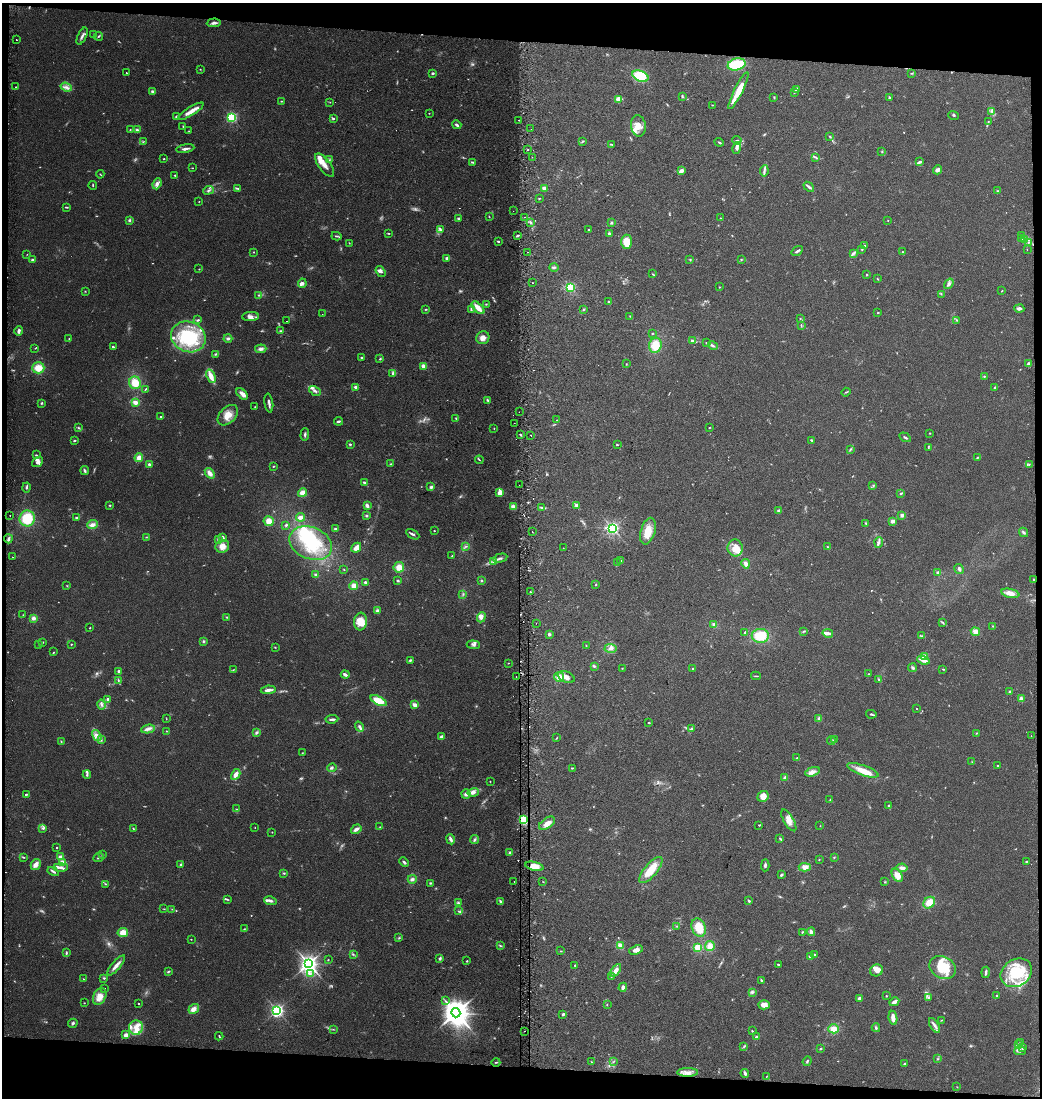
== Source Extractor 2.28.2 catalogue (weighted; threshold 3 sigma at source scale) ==
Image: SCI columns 262-4419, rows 11-4392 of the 4700 x 4392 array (HDU 1 of 3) = the unmasked area's bounding box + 8 px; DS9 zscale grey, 4 x 4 block average (1 PNG px = mean of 4 x 4 image px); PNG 1044 x 1100 px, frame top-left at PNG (2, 3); each listed source drawn as its Kron ellipse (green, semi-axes under 4 px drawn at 4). Shown black and unused: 8% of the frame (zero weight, under 2 of 3 exposures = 2% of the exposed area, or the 3 px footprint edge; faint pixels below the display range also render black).
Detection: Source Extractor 2.28.2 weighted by HDU 2 'WHT'. Background 0.0544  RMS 0.0081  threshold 0.0365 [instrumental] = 3 sigma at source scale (4.5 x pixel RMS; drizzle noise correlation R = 1.50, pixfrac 1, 0.0396/0.0396 arcsec/px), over >= 5 px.
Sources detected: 676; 24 too faint to see at this stretch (4 x 4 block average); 2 inside a brighter object's white glare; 13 cosmic-ray / hot-pixel residue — neither listed nor drawn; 14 coinciding with a brighter row at this scale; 53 inside a brighter listed object's ellipse — not listed separately; of the other 570, all 500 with FLUX_AUTO >= 1.91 (the completeness limit of this list) listed and drawn (70 fainter detections not listed), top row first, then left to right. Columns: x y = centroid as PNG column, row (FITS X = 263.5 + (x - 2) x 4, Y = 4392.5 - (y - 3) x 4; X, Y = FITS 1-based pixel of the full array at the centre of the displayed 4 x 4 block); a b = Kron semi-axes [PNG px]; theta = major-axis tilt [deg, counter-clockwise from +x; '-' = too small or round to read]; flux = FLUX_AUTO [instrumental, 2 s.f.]
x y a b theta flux
214 23 7 2 4 15
93 34 2 2 - 2.2
82 36 9 2 65 14
98 36 4 2 - 5.6
16 40 2 2 - 3.1
737 64 9 6 14 170
200 69 2 2 - 2.2
126 73 2 2 - 32
433 73 2 2 - 8
912 73 3 2 - 4
640 76 8 5 -24 230
16 87 2 2 - 2.3
66 87 6 3 -19 17
796 89 3 2 - 5.2
738 91 20 4 63 91
152 92 3 3 - 10
794 92 2 2 - 2.1
682 96 4 2 - 5.7
774 97 3 2 - 3.1
890 98 4 3 - 9
618 99 2 2 - 81
281 101 3 2 - 3.3
330 102 2 2 - 2
712 105 2 2 - 2.8
191 111 15 3 32 41
991 111 3 2 - 6.6
429 113 2 2 - 2.2
954 115 5 2 - 5.4
176 116 3 2 - 5.5
232 118 2 2 - 670
333 119 3 2 - 5.4
518 120 2 2 - 6.6
988 122 3 2 - 3.4
457 125 5 2 - 12
183 126 3 2 - 2.9
638 126 10 7 -82 49
531 129 2 2 - 5.5
130 130 2 2 - 2.7
137 130 3 3 - 9.5
189 131 2 2 - 2.5
830 137 3 2 - 3.2
737 140 4 2 - 4.3
583 141 2 2 - 3
143 142 3 2 - 2.5
719 142 5 2 - 5.8
611 144 4 2 - 4.7
737 148 6 4 80 14
185 149 9 2 11 15
528 150 2 2 - 2.9
882 152 2 2 - 2.8
532 157 2 2 - 1.9
815 157 3 2 - 4.4
164 159 2 2 - 3.5
329 160 2 2 - 3.2
472 162 4 2 - 5.1
920 162 4 2 - 11
325 165 14 6 -53 39
192 168 2 2 - 2.5
937 170 5 3 - 20
681 171 4 3 - 20
764 171 5 2 - 12
100 174 4 2 - 3
175 175 3 2 - 4.8
157 184 6 4 69 20
93 185 4 2 - 3.8
809 187 6 2 -41 13
238 188 3 2 - 4.8
544 189 2 2 - 55
208 190 5 2 - 9.9
998 191 3 2 - 5.2
539 198 2 2 - 3.1
199 201 2 2 - 2
67 207 3 2 - 3.3
513 211 2 2 - 2.3
489 217 3 2 - 2.4
525 217 2 2 - 2.8
459 218 2 2 - 10
721 218 2 2 - 2.4
129 220 3 3 - 7.8
888 220 2 2 - 2.5
530 222 3 2 - 6.6
611 223 3 3 - 7
588 229 2 2 - 7.3
440 230 4 2 - 9
388 233 3 2 - 3.8
609 234 3 3 - 12
518 235 3 2 - 7.9
1021 235 2 2 - 3.2
336 236 5 2 - 6.5
1022 239 3 2 - 4.1
1025 239 3 3 - 11
498 241 2 2 - 7
627 242 7 5 -87 100
1029 242 2 2 - 3.3
349 243 2 2 - 2.2
864 246 2 2 - 4.9
1027 249 2 2 - 2.9
862 250 2 2 - 2.4
797 251 6 2 33 12
254 252 2 2 - 4.6
528 252 2 2 - 4.4
903 252 4 2 - 3.5
27 254 2 2 - 2.1
853 254 4 2 - 8.5
447 258 2 2 - 16
741 259 3 2 - 3.2
33 260 3 2 - 10
690 260 2 2 - 3.3
554 267 5 2 - 8.3
199 269 2 2 - 1.9
381 272 6 3 -56 15
653 274 3 2 - 3.3
867 275 2 2 - 4.3
878 279 3 2 - 3.4
302 283 5 4 - 12
532 283 2 2 - 9.2
949 284 6 3 54 13
570 287 2 2 - 550
719 287 2 2 - 2.3
85 291 2 2 - 2.5
1002 291 2 2 - 3
941 294 2 2 - 2.3
258 295 2 2 - 1.9
609 301 3 2 - 4.5
486 304 2 2 - 3.5
478 308 8 4 -46 48
1019 308 5 3 - 14
426 309 3 2 - 3.5
583 309 3 2 - 4.7
471 310 4 2 - 6.2
878 313 2 2 - 3.6
322 314 2 2 - 2
251 316 8 4 2 22
630 316 2 2 - 2.5
800 318 2 2 - 2.9
198 320 3 2 - 5.4
957 320 3 2 - 4
287 321 2 2 - 3
801 325 3 2 - 4.2
19 331 5 3 - 17
281 331 4 3 - 6.2
652 333 2 2 - 3.5
188 337 18 15 -22 370
69 338 2 2 - 2.8
228 338 4 3 - 9.8
483 338 7 6 - 31
692 341 2 2 - 27
706 343 3 2 - 3.9
655 345 7 6 - 82
713 346 5 2 - 8.8
113 347 2 2 - 7
35 348 2 2 - 3
261 349 6 3 5 18
215 354 3 2 - 5.3
362 357 3 2 - 6.7
380 359 3 2 - 4.4
1028 363 3 2 - 7.6
626 364 3 2 - 2.5
424 366 2 2 - 100
38 368 6 5 - 68
392 373 2 2 - 5.3
211 376 7 3 -68 52
984 376 2 2 - 4.5
135 383 6 6 - 71
355 387 3 2 - 8.8
995 388 3 2 - 11
145 389 2 2 - 3.9
315 391 6 3 -32 14
846 392 5 2 - 4.4
242 394 7 4 -43 24
487 400 3 2 - 5.7
135 402 4 3 - 25
41 403 3 2 - 5.4
269 403 9 2 -82 17
255 407 2 2 - 3
519 412 2 2 - 2.4
228 415 12 8 46 59
161 417 2 2 - 12
456 418 3 2 - 3.5
557 420 2 2 - 3.1
338 421 4 2 - 8.4
514 423 2 2 - 4.7
710 427 3 2 - 2.6
79 428 3 2 - 5
494 428 2 2 - 2.7
930 433 2 2 - 6.2
305 435 6 2 86 10
520 435 3 2 - 4.1
531 435 2 2 - 3.4
905 437 6 2 -32 6.8
812 440 3 2 - 6.1
74 441 3 2 - 5.3
350 444 3 2 - 6.4
617 445 3 2 - 3.2
928 447 2 2 - 2.9
850 449 3 2 - 4.9
36 455 3 2 - 4.5
978 457 3 2 - 3.7
139 458 4 3 - 32
479 460 4 2 - 4.2
38 462 6 4 37 20
149 464 3 2 - 9.2
391 464 2 2 - 3.5
1029 464 2 2 - 3
273 466 2 2 - 3.6
85 471 4 3 - 9.9
210 473 6 4 -52 28
364 483 3 3 - 8.9
519 485 2 2 - 3.7
873 485 2 2 - 3.1
27 487 5 2 - 7.5
431 487 3 3 - 9.9
302 493 5 4 - 31
500 493 3 3 - 54
901 493 4 2 - 4.7
110 505 2 2 - 3.9
576 505 4 3 - 9.8
367 506 3 2 - 17
513 507 4 3 - 20
542 508 2 2 - 2.1
778 511 2 2 - 15
902 515 2 2 - 69
10 516 2 2 - 3.4
366 516 3 3 - 6.1
300 517 4 3 - 20
76 518 4 2 - 7.2
27 519 8 7 - 150
269 521 5 5 - 40
893 521 3 2 - 24
866 523 3 2 - 4.5
92 525 5 4 - 22
286 525 3 2 - 7.1
612 528 2 2 - 1200
336 529 3 2 - 10
434 531 2 2 - 2.8
648 531 14 7 73 88
532 532 2 2 - 2.5
1024 532 5 2 - 8.9
413 534 7 2 -30 11
146 537 2 2 - 3.2
223 537 4 3 - 8.9
8 539 4 2 - 12
218 539 3 2 - 5.3
311 543 22 16 -23 220
879 543 5 4 - 12
222 546 7 6 - 46
466 546 2 2 - 3.1
827 547 2 2 - 2.8
356 548 5 3 - 45
563 548 2 2 - 3.2
735 548 8 7 - 50
452 556 2 2 - 2.9
13 557 2 2 - 7.9
500 558 7 2 14 12
621 560 3 2 - 4.1
494 562 3 2 - 4.2
617 562 2 2 - 2
746 564 5 3 - 24
399 567 5 5 - 43
959 569 5 3 - 8.6
344 570 2 2 - 2.5
937 573 3 2 - 4.3
316 575 4 3 - 13
1033 579 2 2 - 3.5
398 581 2 2 - 7.4
482 581 3 2 - 5.1
365 582 2 2 - 7.9
596 585 2 2 - 2.7
67 586 2 2 - 2.8
354 586 4 4 - 27
530 592 2 2 - 3.4
1010 593 9 4 -13 40
463 594 2 2 - 2.5
378 611 3 3 - 14
23 615 2 2 - 2.3
227 617 2 2 - 3.4
481 617 5 4 - 20
33 618 4 3 - 17
360 622 9 6 86 73
536 623 2 2 - 2.3
943 623 3 2 - 4.3
714 625 4 3 - 15
993 626 3 2 - 3.4
90 628 2 2 - 3.3
804 631 3 2 - 3.9
745 632 3 2 - 4.2
975 632 5 4 - 31
828 633 5 2 - 20
549 634 2 2 - 27
760 636 8 7 - 110
922 636 3 2 - 4.3
203 641 3 2 - 6
43 642 3 2 - 2.8
39 644 2 2 - 4.9
71 644 2 2 - 4.2
473 645 7 3 -6 12
586 646 2 2 - 2.3
275 647 2 2 - 2.8
611 648 6 2 -3 11
54 652 2 2 - 2.5
924 657 4 3 - 40
410 660 3 2 - 7.3
923 660 6 3 -21 36
508 663 2 2 - 2.3
594 666 3 3 - 6.2
622 668 2 2 - 2.3
912 668 4 3 - 8.8
693 669 2 2 - 21
942 669 3 2 - 3.1
233 670 3 2 - 3.1
119 672 4 2 - 16
345 674 4 2 - 17
868 674 2 2 - 2.6
516 676 2 2 - 4.2
756 676 5 2 - 4.6
559 677 5 5 - 33
566 677 9 5 -24 29
879 679 2 2 - 3.7
118 680 3 2 - 4.2
268 690 7 2 7 26
1010 692 3 2 - 9.9
108 699 3 2 - 11
1021 699 4 3 - 19
378 701 9 4 -27 100
101 704 5 3 - 12
415 705 4 3 - 22
916 709 2 2 - 2
871 714 5 2 - 7.2
819 718 3 3 - 8
166 719 3 2 - 2
332 719 6 2 7 14
649 722 3 2 - 3.2
360 727 5 3 - 13
148 729 7 3 9 19
691 729 4 3 - 10
166 731 2 2 - 2.3
256 732 3 3 - 8.7
976 733 3 2 - 3.4
97 735 6 4 -56 27
1031 736 2 2 - 2.9
441 737 3 3 - 11
556 738 2 2 - 2.1
101 740 3 2 - 4.6
835 740 2 2 - 2.2
61 741 3 2 - 3.2
831 741 4 2 - 4.5
302 753 2 2 - 2.2
797 758 3 2 - 6.3
972 762 2 2 - 2.1
998 766 2 2 - 3.6
332 768 5 3 - 9.5
572 768 3 2 - 3.6
863 770 16 5 -20 64
812 772 7 4 19 24
236 774 6 3 61 28
87 775 4 3 - 8.5
785 778 3 3 - 14
490 781 2 2 - 2
473 792 6 4 15 22
26 794 3 2 - 5.8
466 794 5 4 - 17
763 796 6 5 - 35
830 800 2 2 - 2.8
889 806 3 2 - 5.8
236 809 2 2 - 2.7
523 820 2 2 - 680
789 820 12 5 -60 37
547 823 9 5 35 29
759 825 2 2 - 5.2
820 826 2 2 - 2.1
380 827 2 2 - 3.1
43 828 3 2 - 9
133 828 3 2 - 4.8
255 828 2 2 - 5.4
356 829 5 3 - 22
272 832 2 2 - 2.4
780 838 3 2 - 5.2
451 839 5 2 - 17
475 840 4 2 - 8.1
57 848 2 2 - 2.8
510 853 3 3 - 8.3
102 854 3 2 - 4.5
23 857 4 2 - 4.5
60 857 4 4 - 31
834 857 2 2 - 3.5
98 858 5 2 - 7.2
819 859 3 2 - 2
1026 861 3 2 - 3.4
62 862 3 2 - 39
404 862 5 2 - 7.9
36 865 6 4 61 26
181 865 3 3 - 6.9
765 865 6 2 87 8.2
534 866 9 4 -13 56
61 867 7 3 0 18
805 867 6 4 -2 28
902 868 5 3 - 24
651 870 16 6 50 100
53 871 6 3 -29 9.5
284 873 2 2 - 4.1
781 875 3 2 - 7.9
897 875 7 4 -58 57
412 879 4 3 - 13
514 881 2 2 - 1.9
543 882 2 2 - 2
885 882 2 2 - 2.9
430 883 2 2 - 4.8
106 884 2 2 - 3.1
227 899 4 2 - 5
270 901 6 3 -12 15
500 901 4 2 - 7.2
749 901 2 2 - 6.9
458 903 4 3 - 7.7
929 903 6 5 - 56
164 909 2 2 - 2.8
172 909 2 2 - 2.7
458 911 2 2 - 2
677 926 3 2 - 2.5
699 927 9 7 -69 86
244 929 2 2 - 3.7
123 932 5 4 - 45
802 932 3 2 - 5.2
811 932 4 3 - 16
399 938 3 2 - 4.2
191 939 2 2 - 2.2
620 945 2 2 - 130
500 946 3 2 - 4.7
710 946 5 4 - 35
698 947 2 2 - 340
636 950 7 4 19 23
561 951 3 2 - 2.9
66 953 4 2 - 7.1
353 954 3 2 - 4.2
815 955 3 2 - 4.6
811 957 3 2 - 31
440 958 4 2 - 8.5
328 960 2 2 - 2.5
467 961 2 2 - 3.8
308 964 3 3 - 2700
116 965 12 3 49 28
575 965 2 2 - 4.8
778 965 2 2 - 6
943 967 14 10 -29 190
616 970 7 4 56 29
877 970 6 6 - 38
168 971 3 2 - 5.6
986 972 5 2 - 9.3
1016 973 17 13 33 190
310 974 4 2 - 5.9
611 976 3 2 - 4
104 978 2 2 - 6
83 979 2 2 - 2.6
761 980 4 2 - 5.1
623 987 4 3 - 16
105 988 2 2 - 2.5
752 992 3 3 - 8.2
100 996 9 6 66 52
886 996 2 2 - 3.6
997 996 3 2 - 6.4
929 997 4 2 - 5.1
859 998 4 3 - 12
445 1001 2 2 - 2.3
894 1002 5 3 - 19
84 1003 2 2 - 2.6
138 1004 2 2 - 5.2
607 1005 2 2 - 2.5
764 1005 6 4 -3 34
194 1009 5 4 - 29
277 1010 3 2 - 1300
456 1013 5 4 - 6700
563 1014 3 2 - 8.4
893 1018 7 2 -81 44
941 1020 2 2 - 2.8
73 1023 5 3 - 8.7
935 1025 8 2 -59 16
136 1028 7 7 - 46
876 1028 4 3 - 8.9
333 1029 2 2 - 2
834 1029 5 4 - 39
525 1031 2 2 - 12
752 1031 2 2 - 3.8
126 1035 4 3 - 29
219 1036 4 2 - 5
756 1037 3 2 - 7.7
1021 1043 2 2 - 2.1
1018 1044 3 2 - 5.6
744 1046 3 2 - 4
1022 1047 3 2 - 6.1
821 1049 3 2 - 5
1020 1051 5 2 - 8.8
937 1059 2 2 - 3.2
807 1061 5 2 - 6.4
496 1062 4 2 - 3.6
591 1062 2 2 - 2.4
613 1062 2 2 - 2.4
904 1064 3 2 - 4.9
688 1072 10 2 0 23
745 1073 4 2 - 12
766 1077 3 2 - 2.1
957 1087 2 2 - 1.9
Overlapping masked pixels (flux is a lower limit): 1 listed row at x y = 523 820
Diffuse or blended objects may show on this block-average render without a row.